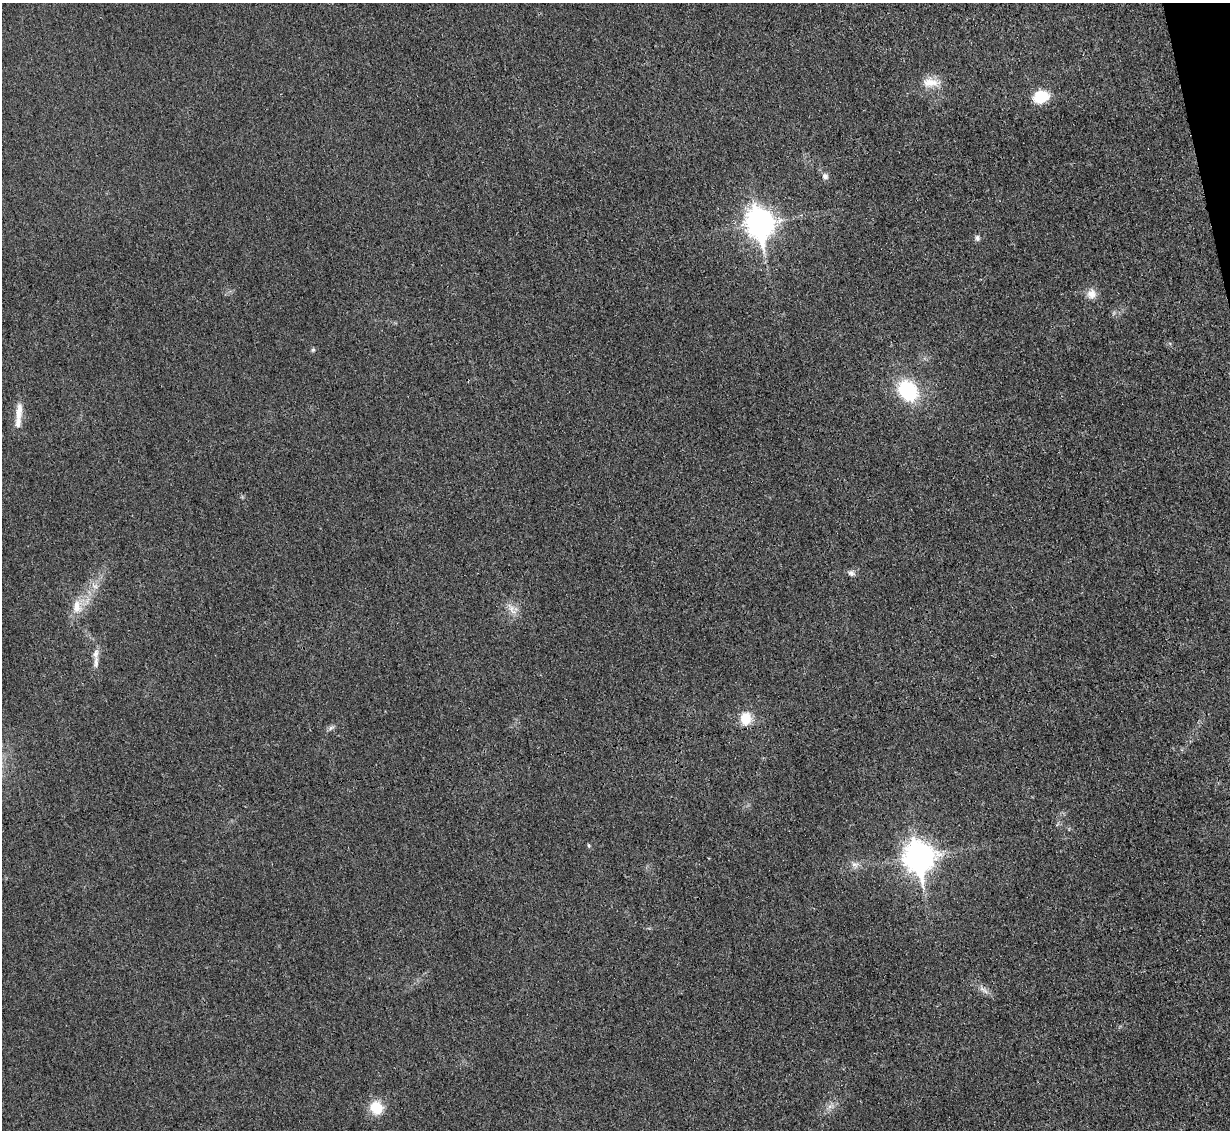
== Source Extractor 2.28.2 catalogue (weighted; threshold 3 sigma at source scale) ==
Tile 10 of 4 x 4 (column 2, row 3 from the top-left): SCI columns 1245-2472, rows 1393-2520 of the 4954 x 4926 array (HDU 1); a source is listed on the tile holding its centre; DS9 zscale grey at full resolution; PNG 1232 x 1132 px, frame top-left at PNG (2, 3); no overlay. Shown black and unused: <1% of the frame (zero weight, under 3 of 4 exposures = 2% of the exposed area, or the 3 px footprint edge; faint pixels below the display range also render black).
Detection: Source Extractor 2.28.2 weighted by HDU 2 'WHT'; one run over the whole footprint, this tile lists its part. Background 0.021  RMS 0.0049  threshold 0.0221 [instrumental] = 3 sigma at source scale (4.5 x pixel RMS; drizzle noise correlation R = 1.50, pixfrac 1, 0.05/0.05 arcsec/px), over >= 5 px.
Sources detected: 24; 2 inside a brighter listed object's ellipse — not listed separately; the other 22 listed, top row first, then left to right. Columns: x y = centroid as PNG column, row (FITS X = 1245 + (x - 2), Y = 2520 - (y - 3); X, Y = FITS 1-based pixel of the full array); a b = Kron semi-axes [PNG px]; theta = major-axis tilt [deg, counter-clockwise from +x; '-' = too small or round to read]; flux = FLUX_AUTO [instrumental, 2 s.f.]
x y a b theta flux
930 82 24 12 -2 7.5
1041 97 15 12 15 16
825 176 9 7 -69 2
759 223 12 9 -79 550
977 238 8 7 - 1.4
1091 294 13 12 - 4.2
313 350 5 4 - 0.89
908 391 18 14 -51 40
19 409 19 10 85 5.1
851 573 9 7 -23 1.9
95 586 10 7 -16 2.4
77 606 20 13 -85 7.8
512 609 20 8 -58 4.4
96 662 20 6 87 3.3
745 719 15 12 89 9.6
331 728 10 5 29 1.3
588 845 6 3 -71 0.56
918 857 12 10 -80 570
855 864 11 7 -18 2.4
984 990 16 5 -37 2.6
830 1106 7 4 19 1.5
376 1108 14 12 -49 12